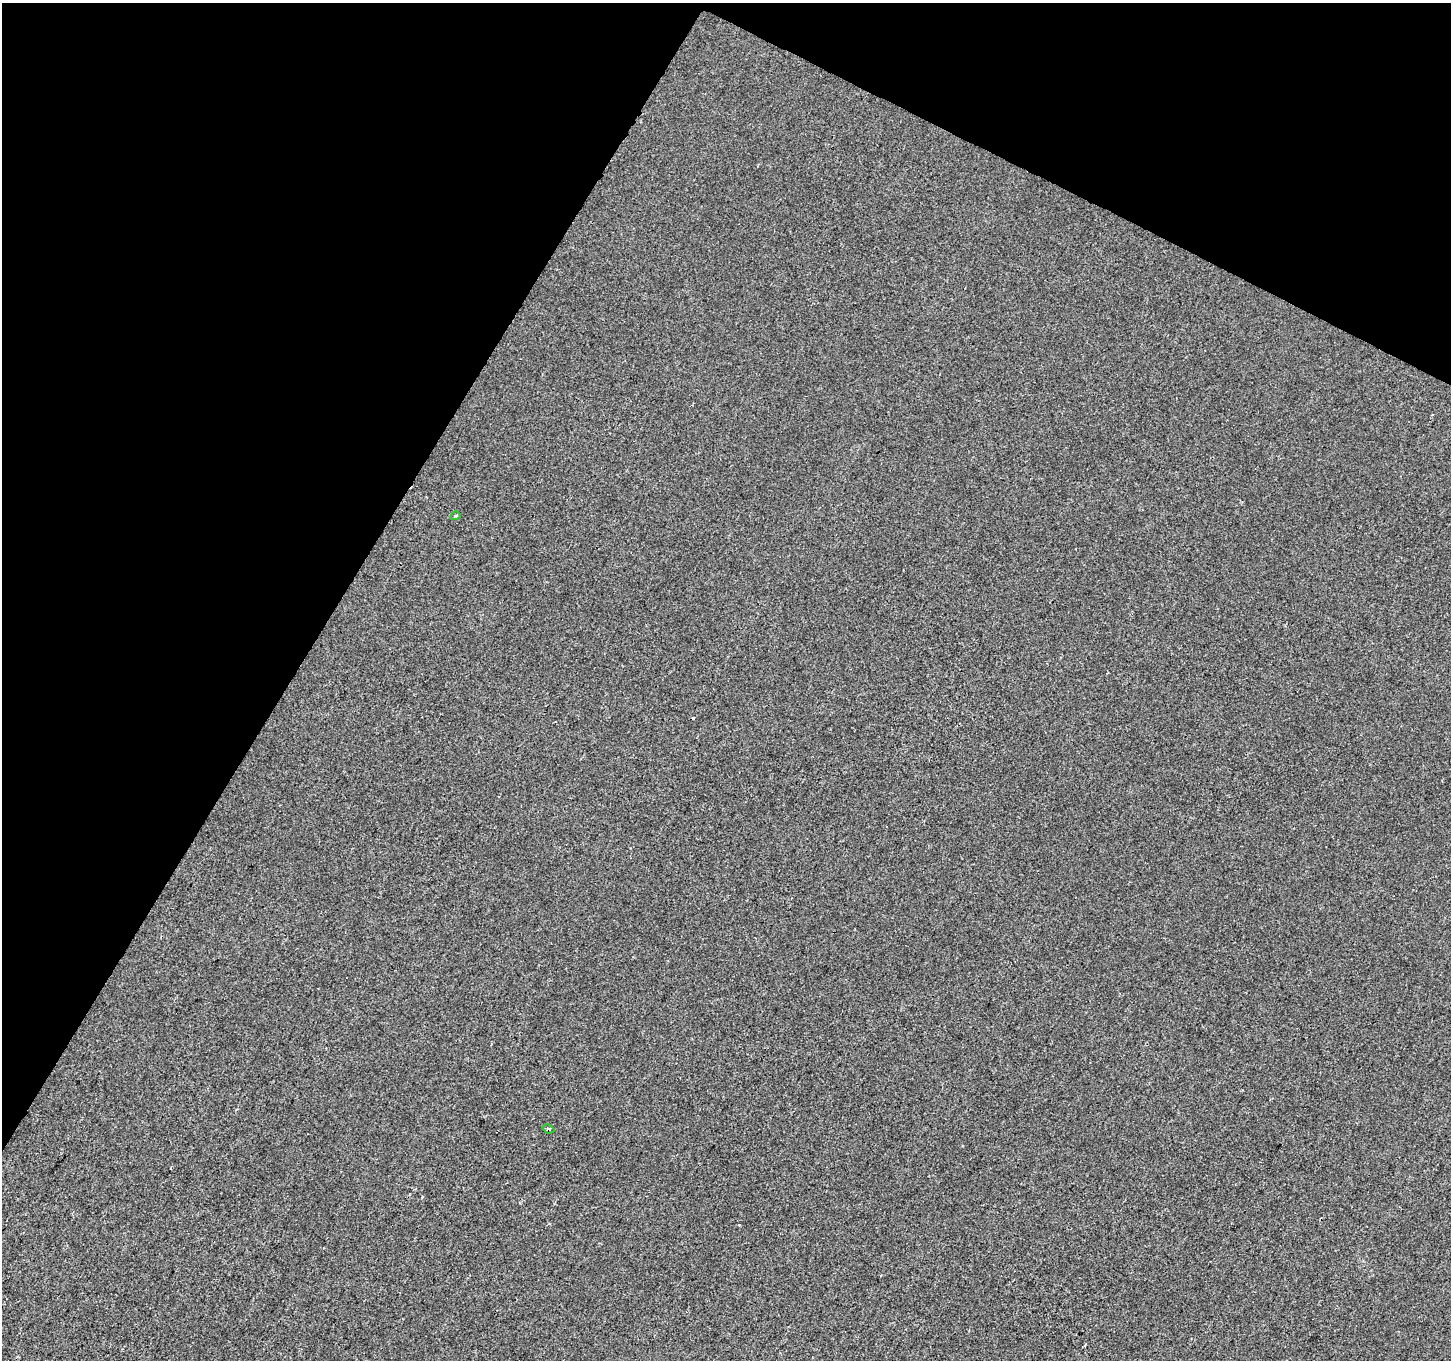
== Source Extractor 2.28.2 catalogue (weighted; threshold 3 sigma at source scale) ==
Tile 2 of 4 x 4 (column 2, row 1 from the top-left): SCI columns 1450-2898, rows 4270-5627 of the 5801 x 5890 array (HDU 1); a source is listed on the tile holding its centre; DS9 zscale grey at full resolution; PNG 1453 x 1362 px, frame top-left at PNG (2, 3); each listed source drawn as its Kron ellipse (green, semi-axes under 4 px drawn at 4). Shown black and unused: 28% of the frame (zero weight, under 2 of 3 exposures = <1% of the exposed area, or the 3 px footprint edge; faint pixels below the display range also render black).
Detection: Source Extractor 2.28.2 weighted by HDU 2 'WHT'; one run over the whole footprint, this tile lists its part. Background 5.86e-04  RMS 0.0042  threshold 0.0187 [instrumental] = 3 sigma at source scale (4.5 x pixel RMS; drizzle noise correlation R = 1.50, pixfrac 1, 0.0396/0.0396 arcsec/px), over >= 5 px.
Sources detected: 3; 1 cosmic-ray / hot-pixel residue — neither listed nor drawn; the other 2 listed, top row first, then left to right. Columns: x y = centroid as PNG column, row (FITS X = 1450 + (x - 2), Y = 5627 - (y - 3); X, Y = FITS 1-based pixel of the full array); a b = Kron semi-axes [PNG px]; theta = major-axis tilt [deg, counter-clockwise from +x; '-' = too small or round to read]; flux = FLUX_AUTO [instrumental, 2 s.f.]
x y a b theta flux
456 516 5 4 - 0.71
549 1129 6 3 -25 0.54